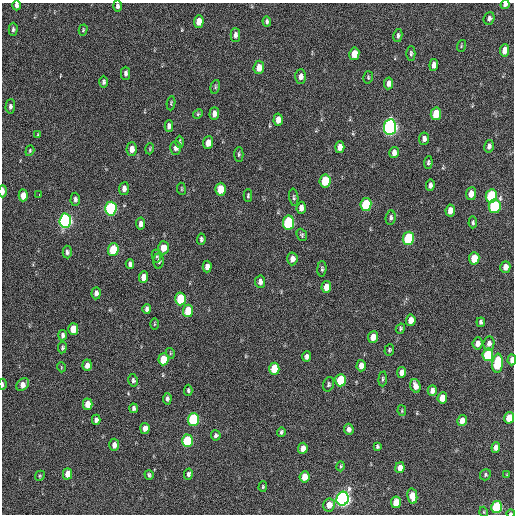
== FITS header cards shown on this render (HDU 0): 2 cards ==
NAXIS1  =                  512 / Axis length
NAXIS2  =                  512 / Axis length

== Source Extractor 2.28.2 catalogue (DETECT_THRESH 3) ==
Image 512 x 512 px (HDU 0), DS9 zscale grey, 1 PNG px = 1 image px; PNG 516 x 516 px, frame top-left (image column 1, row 512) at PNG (2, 3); each listed source drawn as its Kron ellipse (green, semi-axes under 4 px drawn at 4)
Background 211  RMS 14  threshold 43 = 3 sigma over >= 5 px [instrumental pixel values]
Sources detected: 153; all 153 listed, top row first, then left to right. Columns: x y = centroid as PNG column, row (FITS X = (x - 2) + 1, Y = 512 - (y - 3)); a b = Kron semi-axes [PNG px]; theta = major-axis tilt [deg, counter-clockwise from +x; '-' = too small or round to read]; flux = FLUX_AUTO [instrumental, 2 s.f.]
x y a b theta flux
16 5 5 3 - 3200
505 5 4 4 - 2600
117 6 5 4 - 2500
489 18 6 5 - 2500
199 21 6 5 - 11000
267 21 5 4 - 2000
13 29 7 4 89 2000
83 30 5 4 - 1100
235 35 7 5 -89 3600
398 36 7 4 78 2100
461 46 6 3 72 1100
505 50 6 4 82 8100
411 53 7 4 -89 2000
354 54 6 5 - 13000
434 65 6 4 83 5800
259 67 6 5 - 9400
126 73 6 4 90 2500
301 76 7 5 88 4800
368 77 6 5 - 1300
104 82 6 4 -90 2000
389 83 6 4 81 5300
215 87 7 4 74 1500
171 103 7 4 83 1300
10 106 7 4 86 2700
198 114 5 4 - 1200
214 114 6 5 - 5600
436 114 6 5 - 23000
278 120 6 4 87 8300
169 126 5 4 - 4000
390 127 8 6 83 290000
38 135 4 3 - 1100
424 139 6 5 - 3600
180 142 6 3 -89 1400
208 143 6 5 - 9100
489 146 6 4 77 3100
340 147 6 4 88 6300
176 148 7 5 89 4300
132 149 6 5 - 7500
150 149 6 3 72 1000
30 151 6 4 71 1200
394 152 5 4 - 4600
239 154 7 4 87 1500
428 162 6 4 84 1700
325 181 6 5 - 32000
430 185 6 4 80 2800
124 189 6 5 - 4500
181 189 6 3 -82 910
221 189 6 5 - 19000
3 191 6 3 -90 5400
471 194 6 5 - 8100
23 195 6 4 88 9900
39 195 4 2 - 3600
248 196 6 3 89 1500
491 196 7 5 80 59000
294 197 9 4 -81 1800
75 199 6 4 89 2500
366 204 6 5 - 48000
495 206 7 6 - 79000
301 208 6 4 85 5200
111 209 7 5 87 130000
450 210 6 4 82 6800
391 218 7 5 84 2300
65 221 7 6 - 220000
473 222 6 4 85 1900
288 223 7 5 81 89000
141 224 6 4 -85 4500
302 235 6 5 - 1700
408 238 7 5 81 72000
201 239 6 4 88 2200
163 248 6 5 - 11000
113 250 6 5 - 37000
67 252 6 4 -88 2500
156 256 6 4 -80 1600
474 258 6 5 - 19000
292 259 6 5 - 5300
159 261 8 5 90 2600
130 264 5 4 - 2600
207 267 6 4 89 6100
505 267 6 5 - 6400
322 269 8 4 86 1800
143 277 6 4 85 8900
260 282 6 5 - 4100
326 287 6 5 - 9500
96 293 6 4 85 4100
180 299 6 5 - 39000
147 309 5 4 - 3000
188 311 6 5 - 27000
411 320 5 5 - 9100
481 322 4 4 - 2300
154 324 5 3 - 890
73 329 6 5 - 18000
400 329 5 4 - 1500
62 335 5 4 - 2700
373 337 6 5 - 9100
478 343 6 5 - 6400
489 343 7 5 79 4200
62 347 6 4 79 1700
389 350 6 4 70 1600
170 353 5 3 - 870
488 355 6 5 - 52000
307 356 5 4 - 3400
163 359 6 5 - 19000
512 360 5 3 - 5000
498 363 9 5 84 58000
87 365 6 4 85 5800
361 366 6 4 88 6900
61 367 5 3 - 800
274 369 6 5 - 28000
402 372 5 4 - 6700
383 379 7 4 85 1500
133 380 6 5 - 2300
341 380 6 5 - 41000
2 384 5 2 - 1600
328 384 7 5 72 2000
23 385 7 5 46 8000
415 386 7 5 -73 6800
188 390 5 3 - 1600
432 391 5 4 - 5000
442 398 6 5 - 11000
167 399 6 4 86 2400
88 404 5 5 - 11000
133 408 5 3 - 2400
402 411 5 4 - 1000
509 418 6 5 - 19000
193 419 6 5 - 80000
96 420 5 4 - 4100
462 421 5 4 - 7800
145 428 5 4 - 6300
349 429 5 5 - 4000
281 432 5 3 - 1500
216 435 5 5 - 2400
187 441 6 5 - 59000
114 445 6 5 - 5000
377 446 4 3 - 1500
496 447 5 4 - 5200
303 448 5 4 - 7700
341 466 5 3 - 1100
400 468 5 4 - 8200
68 474 5 4 - 10000
188 474 6 4 77 2400
149 475 5 4 - 1800
485 475 6 5 - 1600
507 475 4 3 - 770
40 476 5 4 - 1200
304 477 6 5 - 12000
263 487 5 4 - 1200
412 496 8 5 -80 12000
343 499 7 6 - 330000
396 502 6 5 - 18000
329 505 6 6 - 10000
497 507 6 5 - 76000
484 512 5 3 - 860
510 513 4 3 - 1600
At the frame edge (FLAGS 8, measured only in part): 8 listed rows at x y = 16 5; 505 5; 117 6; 3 191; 512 360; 2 384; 509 418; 510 513